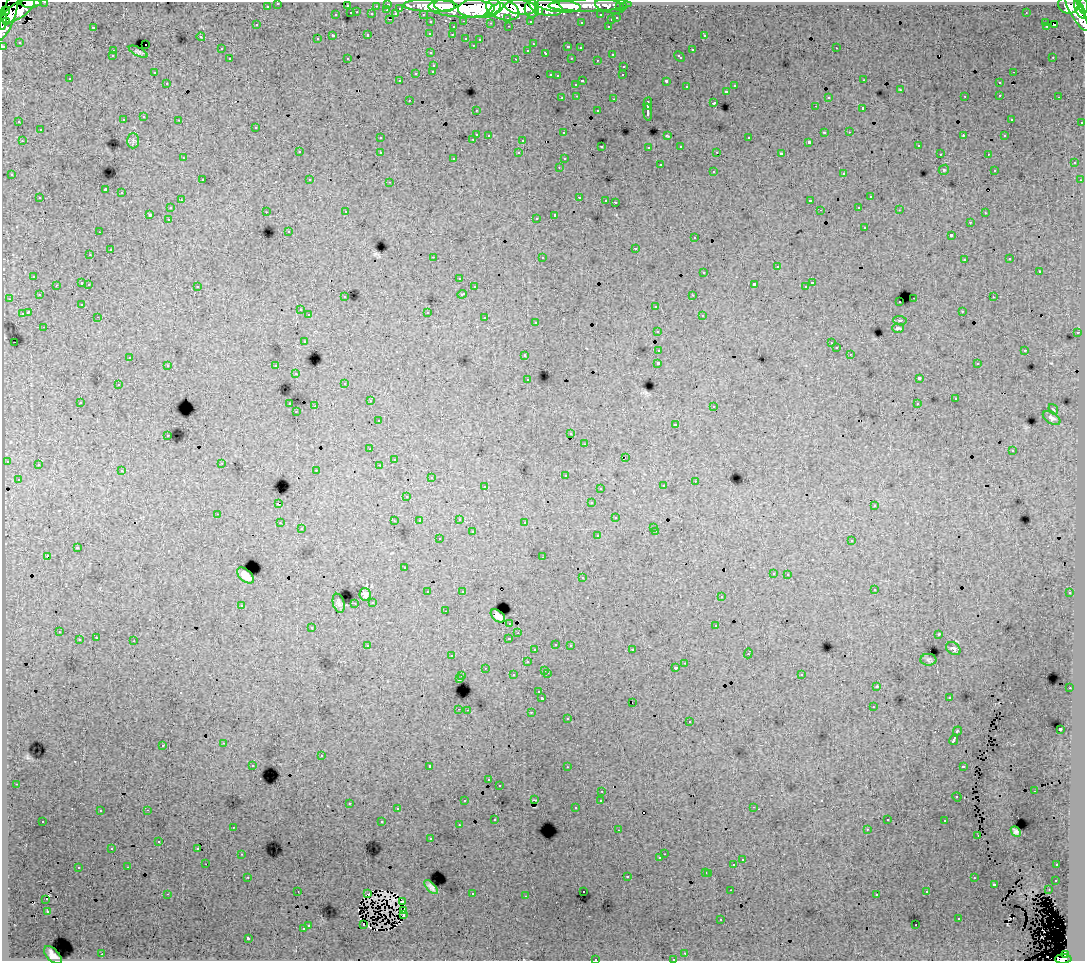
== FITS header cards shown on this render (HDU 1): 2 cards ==
NAXIS1  =                 1083
NAXIS2  =                  959

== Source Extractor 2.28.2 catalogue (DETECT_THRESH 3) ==
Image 1083 x 959 px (HDU 1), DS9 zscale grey, 1 PNG px = 1 image px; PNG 1087 x 963 px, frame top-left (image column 1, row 959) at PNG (2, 2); each listed source drawn as its Kron ellipse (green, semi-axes under 4 px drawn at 4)
Background 170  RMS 1.2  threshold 3.64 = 3 sigma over >= 5 px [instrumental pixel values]
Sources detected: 466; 4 with non-positive FLUX_AUTO (blend fragments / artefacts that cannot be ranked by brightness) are neither listed nor drawn; the other 462 listed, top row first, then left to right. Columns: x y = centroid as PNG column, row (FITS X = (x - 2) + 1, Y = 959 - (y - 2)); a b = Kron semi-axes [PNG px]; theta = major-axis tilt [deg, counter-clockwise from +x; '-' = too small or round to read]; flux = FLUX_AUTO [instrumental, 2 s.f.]
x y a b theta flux
45 2 3 2 - 2300
31 3 10 4 2 52000
278 3 3 3 - 2400
388 4 3 3 - 4400
445 5 10 6 -5 150000
590 5 41 6 1 130000
1068 5 10 8 -20 89000
267 6 3 3 - 1500
347 6 3 3 - 900
376 6 3 2 - 970
430 6 27 6 -1 230000
558 6 23 6 -6 200000
610 6 15 6 -13 27000
1084 6 8 3 89 74000
479 7 21 10 5 480000
521 7 16 7 -7 290000
546 7 17 8 -13 240000
620 7 3 3 - 1200
623 7 3 3 - 2100
400 8 3 3 - 810
462 8 33 9 -2 490000
503 9 17 10 -19 530000
532 9 9 7 88 190000
1080 9 10 4 -66 150000
387 10 3 2 - 150
494 10 11 3 36 120000
5 11 5 3 - 12000
18 11 19 7 33 190000
538 11 4 4 - 66000
1076 11 22 6 -61 310000
357 12 3 2 - 300
351 13 3 3 - 640
1026 13 2 2 - 41
372 14 3 3 - 1100
396 14 4 3 - 510
423 14 3 2 - 1900
9 15 27 6 71 230000
336 15 3 3 - 390
601 15 3 3 - 1300
508 18 3 3 - 1100
617 18 3 3 - 470
389 19 3 2 - 340
611 20 3 3 - 490
3 21 8 2 83 57000
464 21 3 2 - 360
530 21 3 3 - 1200
6 22 3 3 - 73000
431 22 3 3 - 1800
581 22 3 3 - 180
491 23 3 3 - 130
1046 23 3 2 - 86
256 25 3 3 - 240
1054 25 3 2 - 95
509 26 3 2 - 280
608 26 3 2 - 340
93 27 3 2 - 680
453 27 3 3 - 400
1047 27 4 2 - 170
430 33 3 3 - 140
368 35 3 3 - 360
452 35 3 2 - 200
704 35 4 2 - 200
333 36 4 3 - 1200
201 37 4 3 - 62
466 38 3 3 - 370
317 39 3 2 - 88
480 39 3 2 - 130
19 42 3 2 - 86
146 44 2 2 - 180
533 44 3 2 - 59
473 45 2 2 - 63
3 46 3 3 - 4600
568 47 3 3 - 180
580 48 3 2 - 140
836 48 3 2 - 280
221 49 3 2 - 120
528 50 3 3 - 150
692 50 3 3 - 340
113 51 3 2 - 150
138 52 10 4 -27 180
431 53 3 2 - 150
546 53 3 3 - 290
612 54 3 3 - 370
112 56 3 3 - 190
679 57 6 3 -43 300
1053 57 3 2 - 110
347 58 2 2 - 54
571 58 2 2 - 44
230 59 3 3 - 270
516 59 3 2 - 430
597 60 3 2 - 220
434 65 3 3 - 370
624 66 3 2 - 320
433 71 3 3 - 220
1013 72 3 2 - 210
154 73 3 2 - 90
416 73 3 3 - 540
550 75 3 2 - 380
623 75 3 2 - 150
557 76 2 2 - 80
70 79 3 2 - 45
864 80 3 2 - 91
400 81 3 2 - 100
582 81 3 2 - 570
666 81 3 3 - 740
167 83 3 2 - 200
999 83 3 3 - 330
576 84 3 3 - 280
735 86 3 3 - 320
687 87 3 3 - 170
900 89 4 2 - 53
726 91 3 3 - 330
1000 95 3 2 - 290
577 96 3 3 - 160
965 96 2 2 - 60
828 97 3 3 - 190
1059 97 3 2 - 240
562 98 3 2 - 150
614 99 3 2 - 340
409 100 3 2 - 150
648 103 6 3 86 1800
714 103 3 3 - 760
815 106 3 2 - 62
863 109 3 3 - 960
476 110 3 2 - 100
598 111 3 3 - 260
648 112 8 3 -85 2200
144 117 3 3 - 200
1011 119 3 2 - 110
123 120 3 3 - 130
179 120 3 2 - 230
19 122 3 2 - 140
1082 122 3 2 - 540
256 127 3 3 - 270
40 130 3 3 - 270
824 132 3 3 - 850
849 132 3 2 - 110
564 133 3 2 - 100
476 134 3 3 - 730
489 135 3 2 - 140
667 136 3 2 - 71
963 136 4 2 - 480
1005 136 3 3 - 190
380 138 3 2 - 160
749 138 3 3 - 320
473 139 3 2 - 260
523 140 3 3 - 580
22 141 3 2 - 230
133 141 7 6 - 200
809 142 3 3 - 150
918 145 3 2 - 180
602 146 3 2 - 86
681 146 3 3 - 270
649 147 3 3 - 160
299 152 3 2 - 130
380 152 3 3 - 320
717 152 2 2 - 67
519 153 3 3 - 180
781 154 4 3 - 1500
940 154 3 2 - 99
988 154 3 2 - 150
183 158 3 2 - 80
454 158 3 2 - 100
564 159 2 2 - 74
1074 163 3 3 - 270
660 165 3 3 - 460
559 167 3 2 - 120
944 170 5 4 - 100
994 170 3 3 - 200
713 171 3 3 - 300
844 173 3 3 - 250
12 175 3 3 - 220
202 180 3 3 - 310
310 180 3 2 - 110
1080 180 3 2 - 69
390 182 3 2 - 320
105 190 3 3 - 8700
122 193 3 3 - 480
579 197 3 2 - 400
870 197 3 3 - 400
40 198 3 3 - 280
181 200 3 2 - 150
606 200 3 2 - 170
810 201 4 3 - 1100
615 202 3 3 - 1200
859 207 3 2 - 210
170 208 3 3 - 250
820 210 2 2 - 57
899 210 3 2 - 62
266 212 3 2 - 140
346 212 3 3 - 180
985 213 3 2 - 120
150 214 3 3 - 1200
555 215 4 3 - 1400
536 218 3 2 - 180
168 219 3 2 - 260
970 222 3 2 - 180
865 227 3 3 - 490
289 231 3 3 - 180
99 232 3 2 - 92
951 235 3 3 - 1100
695 238 3 3 - 270
635 248 3 2 - 320
110 250 3 3 - 530
90 255 3 2 - 110
433 257 3 2 - 820
542 257 3 3 - 320
1010 259 3 3 - 180
964 260 3 2 - 170
777 267 3 3 - 780
1039 271 3 3 - 580
704 272 3 3 - 470
34 276 3 3 - 270
459 278 3 2 - 87
82 283 3 3 - 650
813 283 3 3 - 390
89 284 3 2 - 270
754 284 4 3 - 2000
56 285 3 2 - 86
197 286 3 3 - 240
474 287 3 3 - 230
806 287 2 2 - 64
462 294 5 3 - 530
39 295 3 3 - 180
693 295 3 2 - 79
345 297 3 2 - 130
993 297 3 2 - 200
914 298 3 2 - 510
9 299 3 2 - 140
900 302 3 2 - 150
82 304 2 2 - 91
656 306 3 3 - 380
300 310 3 3 - 180
962 311 3 2 - 140
28 312 4 3 - 1400
427 312 3 3 - 540
22 314 3 3 - 750
309 315 3 3 - 250
702 315 3 2 - 210
98 317 3 2 - 170
485 318 3 3 - 430
900 320 6 3 -6 100
536 322 3 3 - 240
44 327 3 2 - 150
898 328 6 3 -1 160
657 331 3 3 - 240
1077 333 3 2 - 260
304 341 3 3 - 300
14 342 2 2 - 54
831 343 2 2 - 66
836 348 2 2 - 62
659 350 4 3 - 860
1025 350 3 3 - 630
850 354 3 2 - 76
525 355 3 3 - 220
130 357 3 2 - 130
658 363 3 3 - 2400
977 364 3 3 - 190
168 365 3 3 - 330
276 366 3 3 - 420
296 374 3 3 - 370
919 378 4 3 - 1800
528 379 2 2 - 72
345 383 3 3 - 110
118 385 3 2 - 190
955 399 3 3 - 160
370 401 3 3 - 150
80 402 3 2 - 170
290 404 3 2 - 380
917 404 3 3 - 280
315 406 3 2 - 440
714 406 3 2 - 130
1053 409 5 3 - 71
296 412 2 2 - 80
1052 418 10 5 -31 280
378 421 3 3 - 170
675 424 3 3 - 490
571 433 3 2 - 120
168 435 3 2 - 240
584 444 3 2 - 83
370 449 2 2 - 83
1012 451 3 2 - 64
625 457 2 2 - 33
394 459 2 2 - 74
7 461 3 3 - 440
222 463 3 2 - 110
38 465 3 3 - 240
379 465 3 2 - 130
316 470 3 2 - 260
122 471 3 3 - 210
565 475 3 3 - 370
431 478 4 3 - 82
18 479 3 2 - 140
695 481 3 3 - 90
485 486 3 2 - 160
663 486 3 3 - 170
600 488 3 2 - 150
407 496 3 2 - 110
591 503 3 3 - 160
278 504 3 3 - 1000
874 506 3 3 - 160
218 514 3 2 - 200
616 518 3 3 - 250
459 519 3 3 - 190
394 521 3 2 - 85
419 521 3 2 - 97
525 522 3 2 - 200
280 523 3 2 - 150
653 527 3 2 - 140
301 529 3 2 - 110
656 531 3 2 - 200
472 532 3 3 - 590
598 536 3 3 - 300
439 539 3 3 - 190
852 541 3 3 - 250
77 548 3 3 - 720
47 556 3 3 - 1100
543 557 3 2 - 100
404 568 3 3 - 140
773 573 3 3 - 210
788 574 3 2 - 240
245 575 10 5 -42 590
582 578 3 3 - 300
874 589 3 2 - 240
462 591 3 2 - 95
428 592 3 3 - 230
1070 593 3 3 - 220
365 594 6 5 - 320
721 597 2 2 - 75
373 602 3 3 - 220
339 603 10 5 -74 190
355 603 3 2 - 130
241 605 3 3 - 240
445 611 3 2 - 130
498 616 8 5 -40 300
510 623 3 3 - 240
716 626 3 3 - 540
312 627 3 3 - 240
59 632 3 2 - 170
518 633 2 2 - 45
939 634 3 2 - 52
96 638 3 2 - 240
509 638 3 3 - 650
79 640 3 3 - 640
134 641 3 2 - 550
556 644 3 2 - 200
368 645 4 3 - 250
570 645 3 2 - 97
953 649 8 5 -34 250
535 650 3 3 - 180
632 650 3 2 - 290
748 653 5 2 - 400
452 656 3 2 - 220
928 660 8 6 -3 180
527 662 3 3 - 420
685 663 3 3 - 95
485 668 3 2 - 130
676 668 3 3 - 300
545 670 3 2 - 340
547 673 3 2 - 360
801 674 3 3 - 180
513 675 3 3 - 260
462 676 3 2 - 320
459 679 3 3 - 1200
877 686 3 2 - 59
1070 688 3 2 - 260
539 692 3 3 - 220
949 697 3 2 - 110
542 698 3 3 - 1900
632 702 2 2 - 13
873 707 3 2 - 160
459 709 3 2 - 350
467 710 2 2 - 180
531 712 3 2 - 270
568 719 3 3 - 190
690 722 3 3 - 310
1060 729 3 3 - 2500
957 731 5 3 - 710
954 740 5 3 - 3000
224 743 3 2 - 330
163 745 3 3 - 330
321 756 3 3 - 520
253 765 3 3 - 170
430 766 3 3 - 3100
963 766 4 3 - 660
567 767 3 2 - 170
489 780 3 2 - 92
16 784 3 2 - 160
499 785 3 3 - 210
602 791 3 2 - 170
1034 791 3 2 - 180
957 797 5 3 - 780
534 800 3 2 - 51
601 800 3 3 - 290
465 801 3 2 - 260
349 803 3 2 - 350
754 807 3 2 - 200
576 808 2 2 - 94
397 809 3 2 - 170
147 810 3 2 - 360
100 811 3 2 - 100
495 819 3 2 - 150
887 819 2 2 - 78
43 821 3 2 - 190
945 821 3 2 - 220
382 822 3 3 - 460
459 825 3 2 - 130
233 827 3 2 - 130
867 829 3 3 - 83
618 830 2 2 - 74
1016 832 6 4 -47 220
978 835 3 2 - 130
431 839 3 2 - 140
159 842 3 3 - 160
112 848 3 2 - 150
197 848 3 3 - 150
242 854 3 3 - 140
664 854 2 2 - 120
660 858 2 2 - 70
742 860 3 3 - 270
206 864 2 2 - 72
734 865 3 3 - 930
1057 865 3 2 - 200
128 867 3 2 - 310
78 868 3 3 - 330
706 872 3 3 - 290
709 873 3 3 - 460
627 876 3 3 - 360
248 877 3 2 - 190
974 878 3 2 - 220
1056 880 2 2 - 86
994 884 3 3 - 760
431 887 8 4 -48 320
731 890 3 2 - 140
1049 890 3 2 - 61
298 891 3 2 - 69
583 891 3 2 - 130
927 892 3 3 - 180
167 894 3 2 - 800
368 894 3 2 - 42
472 894 3 3 - 580
877 894 3 3 - 150
526 896 2 2 - 46
46 899 3 2 - 92
402 902 4 3 - 110
47 911 3 3 - 76
404 911 4 2 - 120
403 915 3 2 - 120
721 919 3 2 - 99
959 919 3 3 - 330
308 925 3 3 - 290
364 925 4 2 - 110
916 925 2 2 - 110
303 929 3 3 - 280
248 938 3 3 - 1500
685 953 3 3 - 170
102 954 2 2 - 330
53 955 11 6 -45 490
1066 955 4 3 - 39000
595 959 3 2 - 460
673 959 3 2 - 120
1063 959 8 4 1 87000
At the frame edge (FLAGS 8, measured only in part): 9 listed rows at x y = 45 2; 31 3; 278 3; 1084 6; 3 21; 3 46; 595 959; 673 959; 1063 959
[4 non-positive-flux detections neither listed nor drawn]